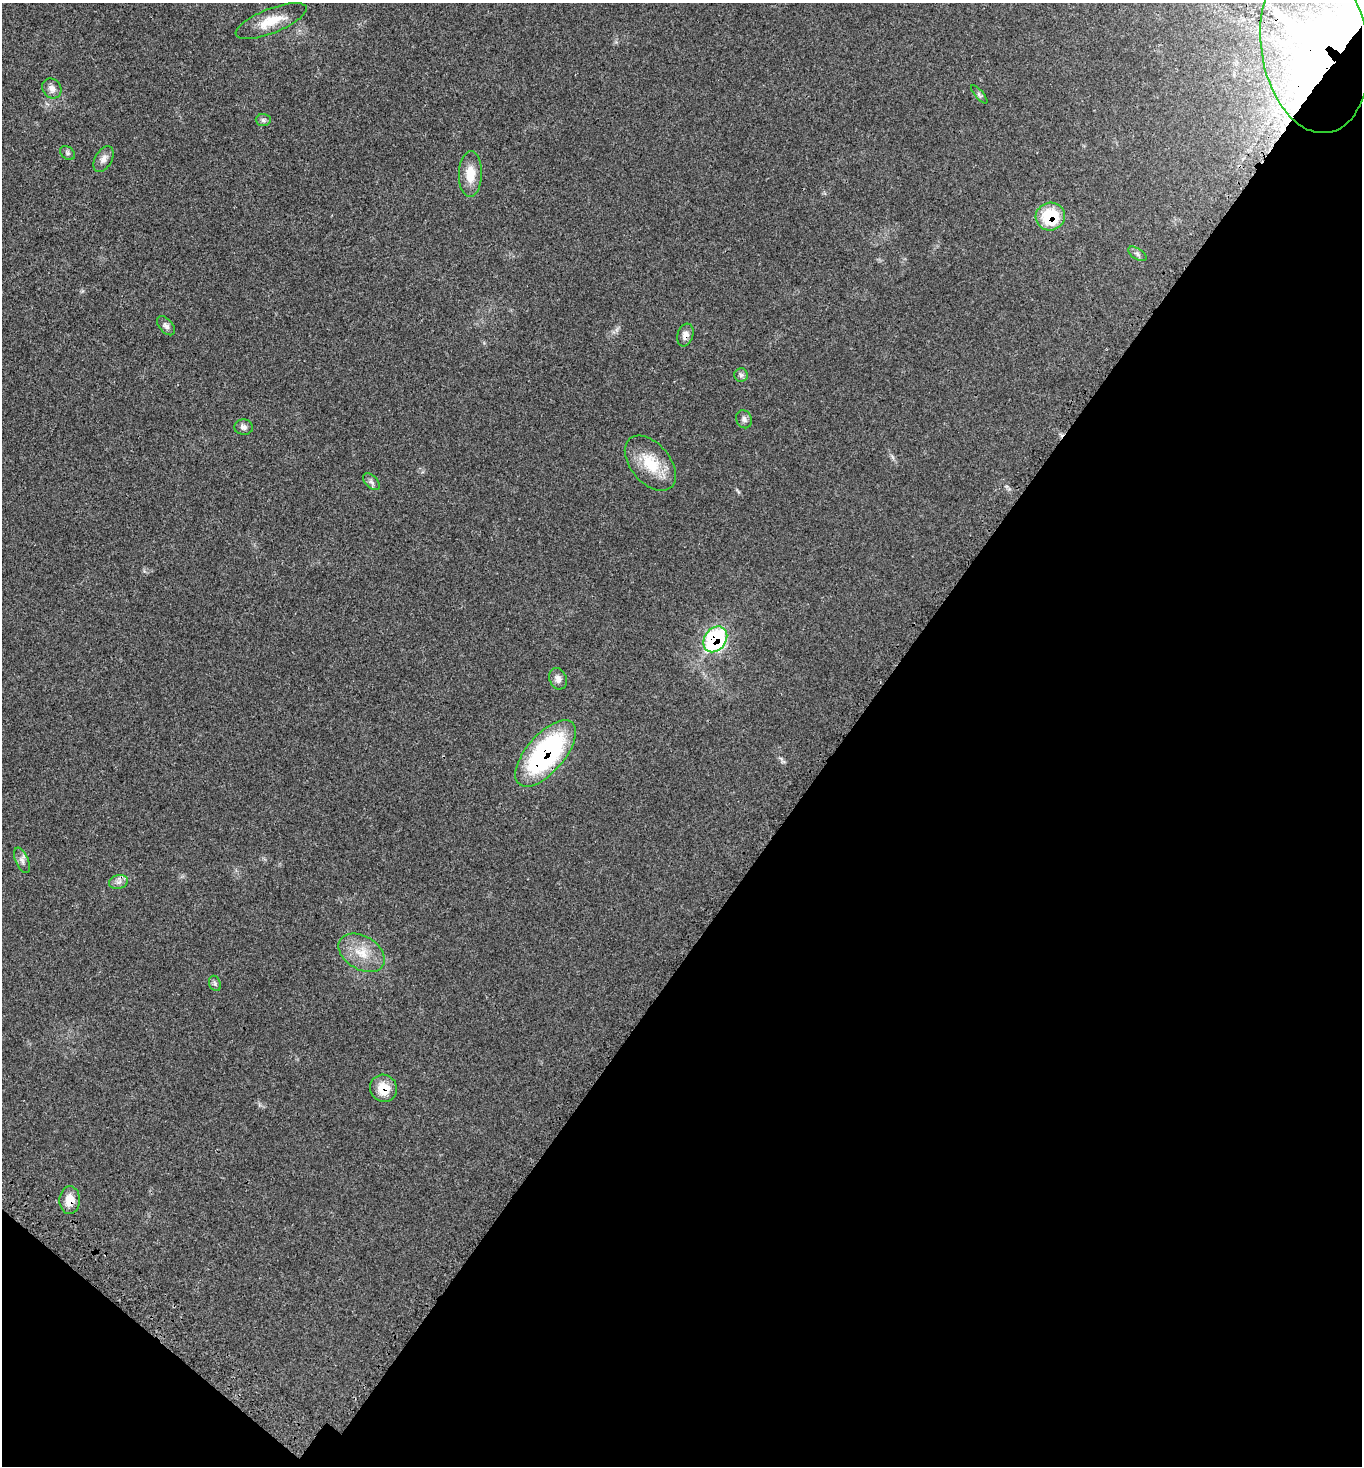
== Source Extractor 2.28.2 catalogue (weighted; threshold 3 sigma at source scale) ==
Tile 15 of 4 x 4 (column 3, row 4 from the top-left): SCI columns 3108-4467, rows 112-1575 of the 6077 x 6080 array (HDU 1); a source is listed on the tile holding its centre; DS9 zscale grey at full resolution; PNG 1364 x 1468 px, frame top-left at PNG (2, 3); each listed source drawn as its Kron ellipse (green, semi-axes under 4 px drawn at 4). Shown black and unused: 40% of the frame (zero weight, under 3 of 4 exposures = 8% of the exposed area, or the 3 px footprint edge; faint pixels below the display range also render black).
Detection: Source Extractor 2.28.2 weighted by HDU 2 'WHT'; one run over the whole footprint, this tile lists its part. Background 0.0205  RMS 0.0034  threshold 0.0152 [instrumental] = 3 sigma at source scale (4.5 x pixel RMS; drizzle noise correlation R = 1.50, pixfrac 1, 0.05/0.05 arcsec/px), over >= 5 px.
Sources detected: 27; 1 inside a brighter object's white glare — neither listed nor drawn; the other 26 listed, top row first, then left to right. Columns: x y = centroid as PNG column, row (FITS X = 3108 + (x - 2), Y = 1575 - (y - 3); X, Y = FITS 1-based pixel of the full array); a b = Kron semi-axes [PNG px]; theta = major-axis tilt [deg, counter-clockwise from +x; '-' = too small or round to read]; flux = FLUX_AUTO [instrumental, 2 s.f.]
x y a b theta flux
271 21 38 12 22 7.4
1315 47 87 53 -81 230
52 88 10 9 - 2
979 95 11 4 -50 0.73
263 120 7 6 - 0.79
67 153 8 6 -42 0.76
103 159 14 8 60 1.9
470 174 23 11 89 5.6
1050 216 14 14 - 15
1137 254 10 5 -34 0.87
166 326 11 6 -49 1.2
685 335 12 7 71 2
741 375 6 6 - 0.8
744 419 9 7 -66 1.1
244 427 9 8 - 1.2
650 463 32 20 -50 11
371 482 10 6 -45 1
715 639 14 10 54 42
558 679 11 8 -68 1.7
546 753 41 19 49 56
22 860 13 6 -67 1.5
118 882 10 7 16 1.4
362 953 25 16 -31 7.5
215 983 8 5 -70 0.75
383 1088 14 13 - 6.1
70 1200 14 10 87 4.7
Overlapping masked pixels (flux is a lower limit): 7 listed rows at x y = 1315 47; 1050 216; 685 335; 715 639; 546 753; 383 1088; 70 1200
Isophote crosses this tile's border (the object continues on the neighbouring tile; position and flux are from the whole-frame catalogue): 1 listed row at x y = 1315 47